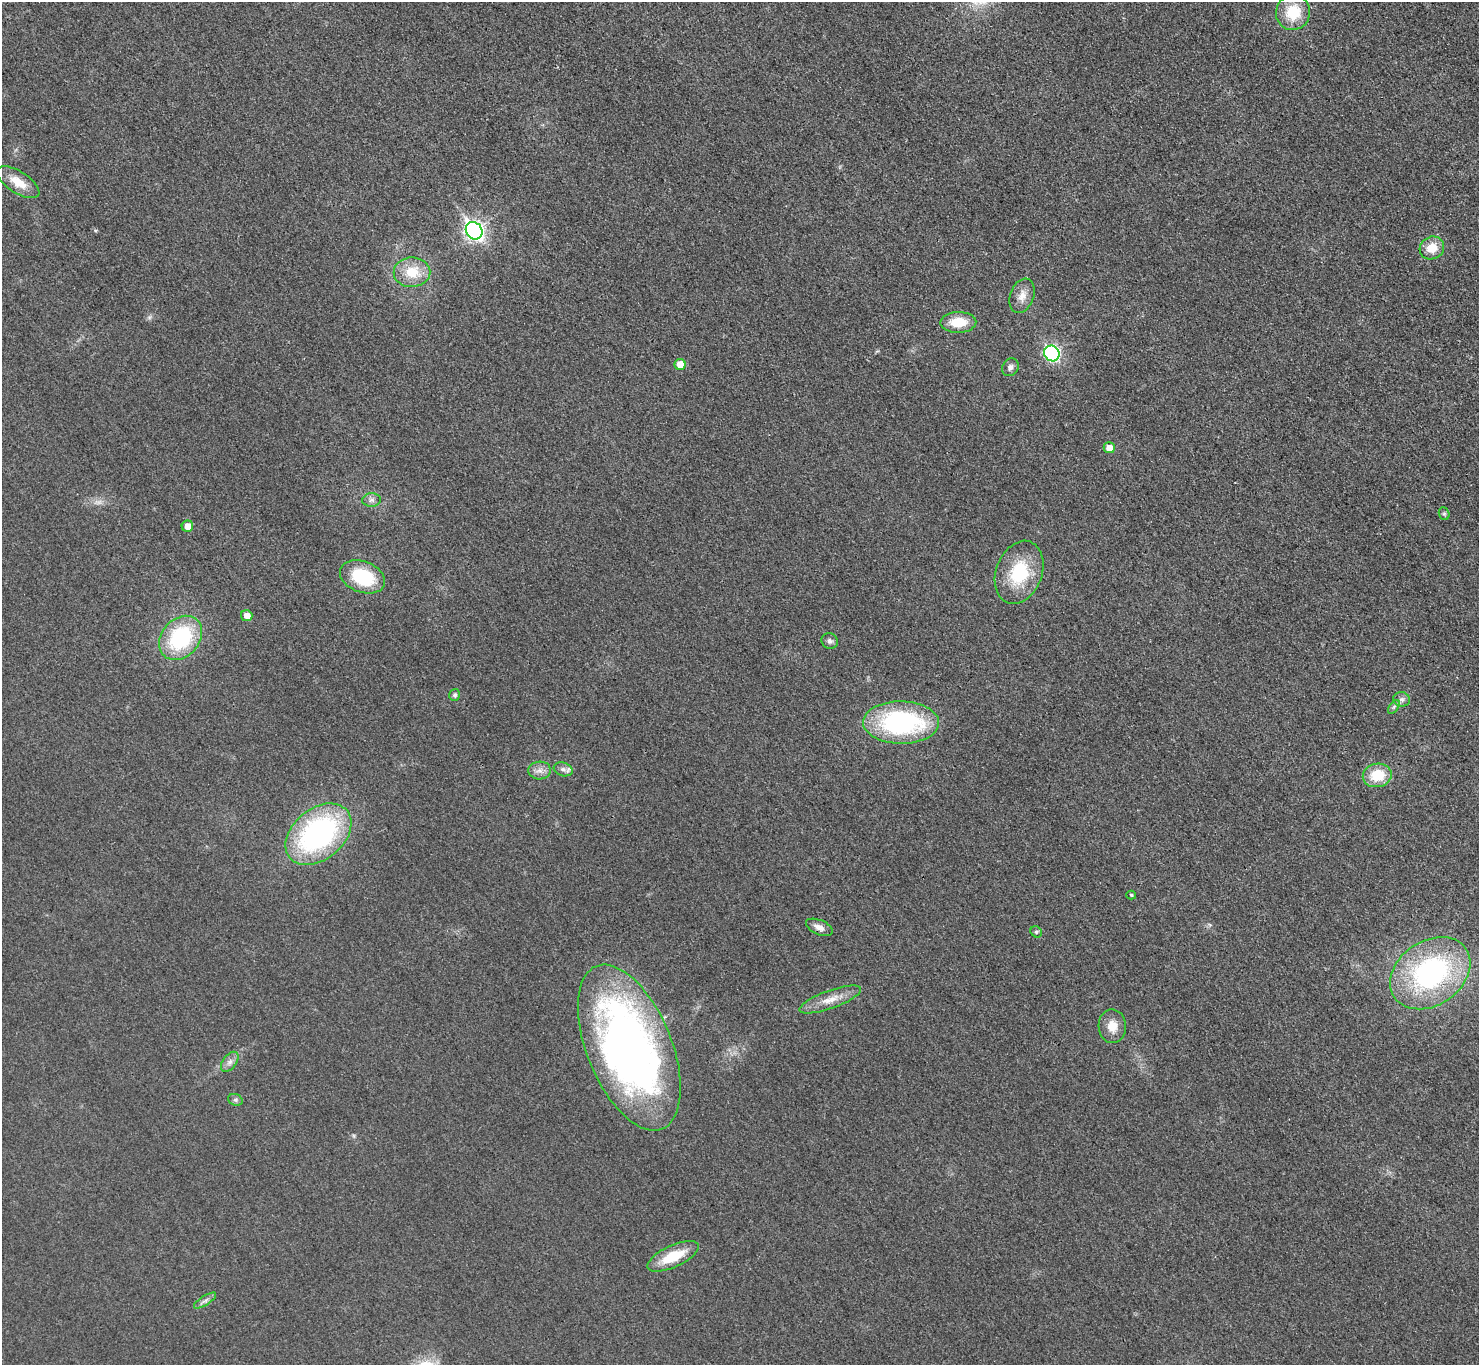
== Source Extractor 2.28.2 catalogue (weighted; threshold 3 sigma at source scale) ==
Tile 10 of 4 x 4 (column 2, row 3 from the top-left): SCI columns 1500-2976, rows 1540-2902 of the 5953 x 5949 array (HDU 1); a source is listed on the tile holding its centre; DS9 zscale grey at full resolution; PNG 1481 x 1367 px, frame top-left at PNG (2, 2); each listed source drawn as its Kron ellipse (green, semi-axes under 4 px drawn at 4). Shown black and unused: <1% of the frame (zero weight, under 3 of 4 exposures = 2% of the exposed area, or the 3 px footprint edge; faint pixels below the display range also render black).
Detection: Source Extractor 2.28.2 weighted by HDU 2 'WHT'; one run over the whole footprint, this tile lists its part. Background 0.0329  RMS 0.0064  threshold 0.0287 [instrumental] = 3 sigma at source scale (4.5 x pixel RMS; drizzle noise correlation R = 1.50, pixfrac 1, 0.05/0.05 arcsec/px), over >= 5 px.
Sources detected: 39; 1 too faint to see at this stretch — neither listed nor drawn; the other 38 listed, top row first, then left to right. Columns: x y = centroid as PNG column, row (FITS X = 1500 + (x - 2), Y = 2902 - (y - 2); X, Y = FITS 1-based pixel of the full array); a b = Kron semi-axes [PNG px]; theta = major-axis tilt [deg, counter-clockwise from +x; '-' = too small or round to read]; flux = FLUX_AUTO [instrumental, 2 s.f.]
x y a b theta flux
1293 12 18 17 - 22
18 182 24 10 -33 11
474 231 9 8 - 260
1432 248 12 11 - 11
412 272 18 15 1 17
1022 296 18 12 70 6.7
958 322 18 10 1 15
1052 353 8 7 - 100
680 364 5 5 - 9.8
1010 367 9 8 - 2.6
1109 448 5 5 - 7.3
372 500 9 7 1 2.4
1444 514 6 5 - 1.1
187 526 6 5 - 5.9
1019 572 33 23 69 34
362 577 23 15 -21 37
247 616 6 5 - 5.1
181 638 24 19 48 58
830 641 8 7 - 2.2
455 695 6 5 - 1.5
1402 699 8 7 - 2.3
1394 707 8 4 53 1.4
901 723 38 21 -1 100
563 769 9 7 -19 2.7
540 770 11 9 3 4.1
1377 775 14 12 11 19
318 834 37 25 39 130
1131 895 5 4 - 0.96
819 927 14 7 -23 4.4
1036 932 6 5 - 1.1
1430 973 43 32 35 130
830 1000 32 9 20 10
1112 1026 17 13 -87 8.8
629 1048 88 42 -68 410
230 1062 11 6 53 3.2
235 1100 7 5 -20 1.4
673 1256 28 11 25 21
205 1300 13 4 33 2.3